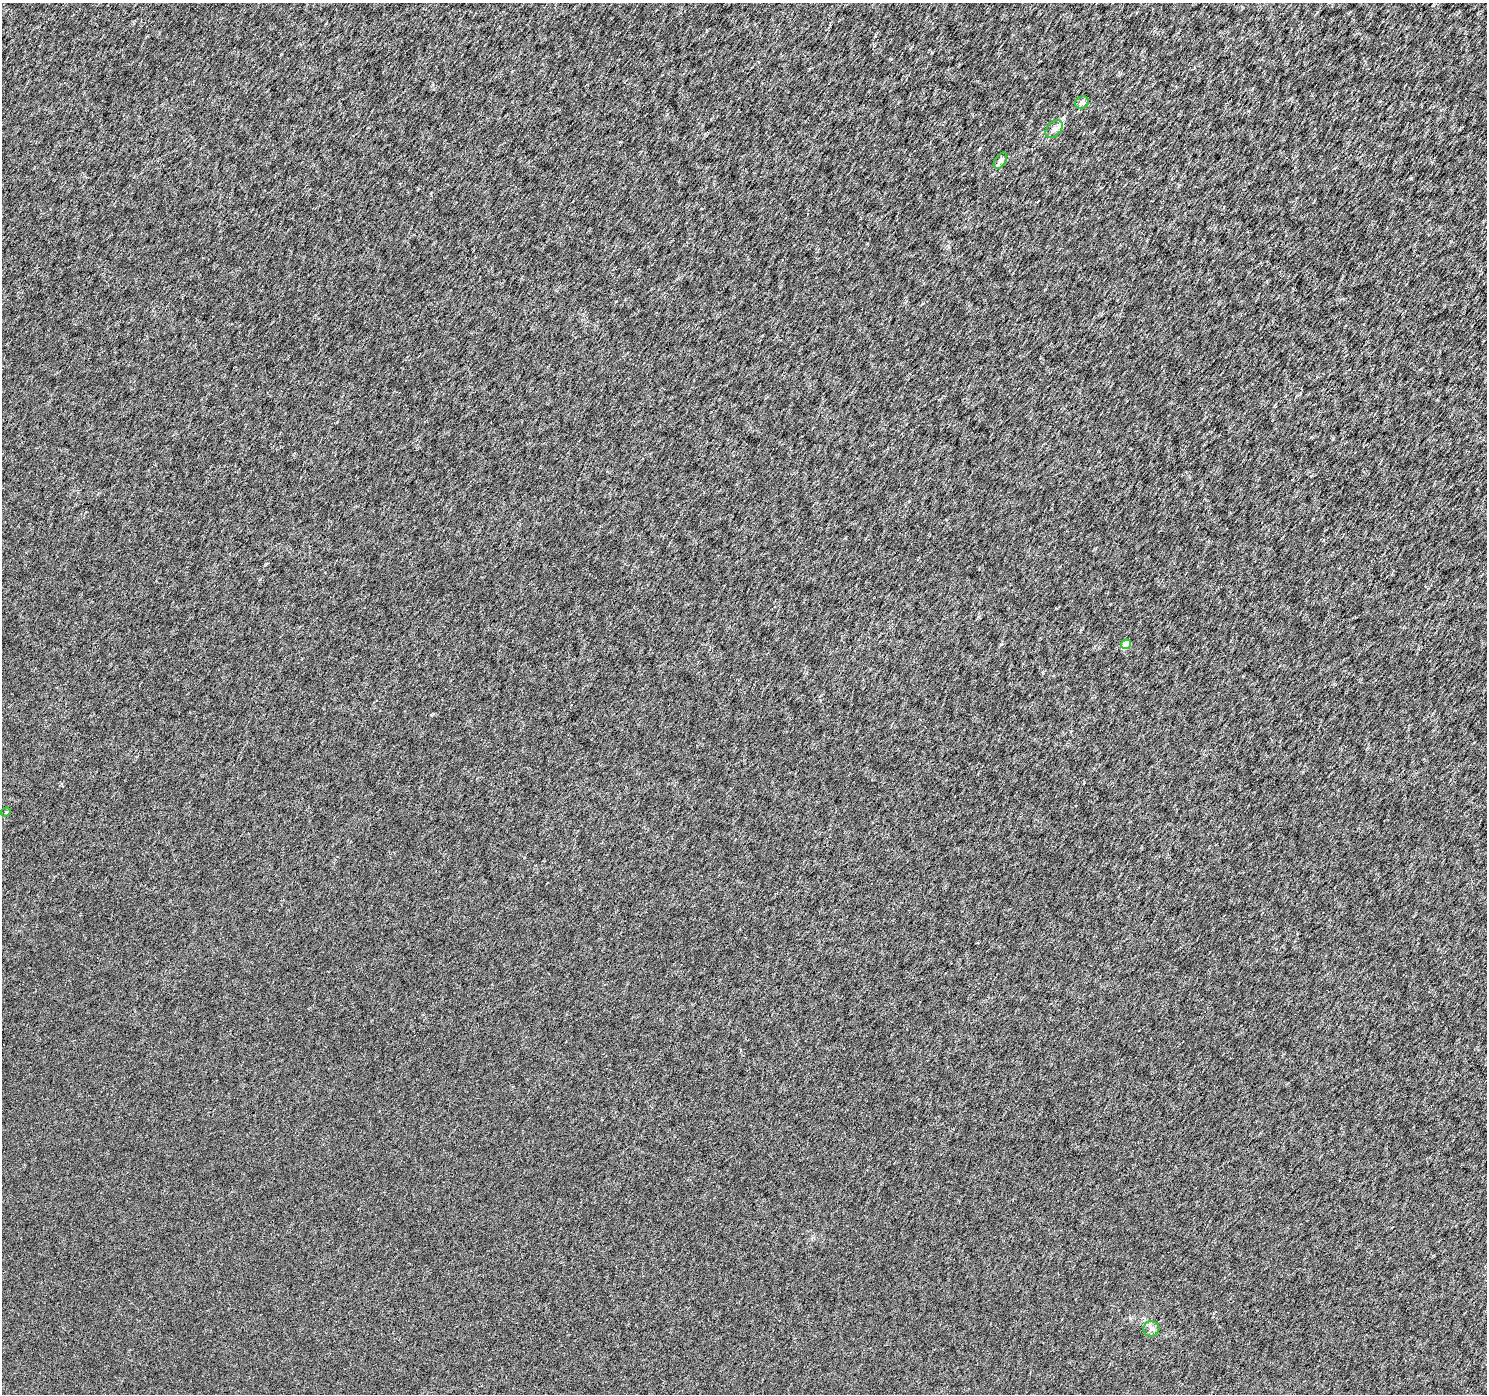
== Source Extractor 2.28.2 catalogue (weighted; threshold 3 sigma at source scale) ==
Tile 10 of 4 x 4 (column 2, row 3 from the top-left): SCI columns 1487-2971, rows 1576-2967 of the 5948 x 5997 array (HDU 1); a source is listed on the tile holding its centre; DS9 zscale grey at full resolution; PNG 1489 x 1396 px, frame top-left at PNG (2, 3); each listed source drawn as its Kron ellipse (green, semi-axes under 4 px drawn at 4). Nothing masked; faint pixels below the display range render black.
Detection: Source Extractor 2.28.2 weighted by HDU 2 'WHT'; one run over the whole footprint, this tile lists its part. Background -3.44e-05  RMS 0.0017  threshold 0.00692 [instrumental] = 3 sigma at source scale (4.09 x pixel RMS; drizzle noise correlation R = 1.36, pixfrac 0.8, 0.0396/0.0396 arcsec/px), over >= 5 px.
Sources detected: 6; all 6 listed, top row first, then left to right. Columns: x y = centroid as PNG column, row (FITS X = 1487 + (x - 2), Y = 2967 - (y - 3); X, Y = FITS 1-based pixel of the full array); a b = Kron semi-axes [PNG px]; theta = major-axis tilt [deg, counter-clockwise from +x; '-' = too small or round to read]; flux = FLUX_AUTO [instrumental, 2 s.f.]
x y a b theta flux
1082 103 7 6 - 0.44
1054 129 10 7 45 0.68
1001 160 9 5 57 0.44
1126 644 5 4 - 2
6 812 5 4 - 0.21
1151 1329 8 7 - 0.6